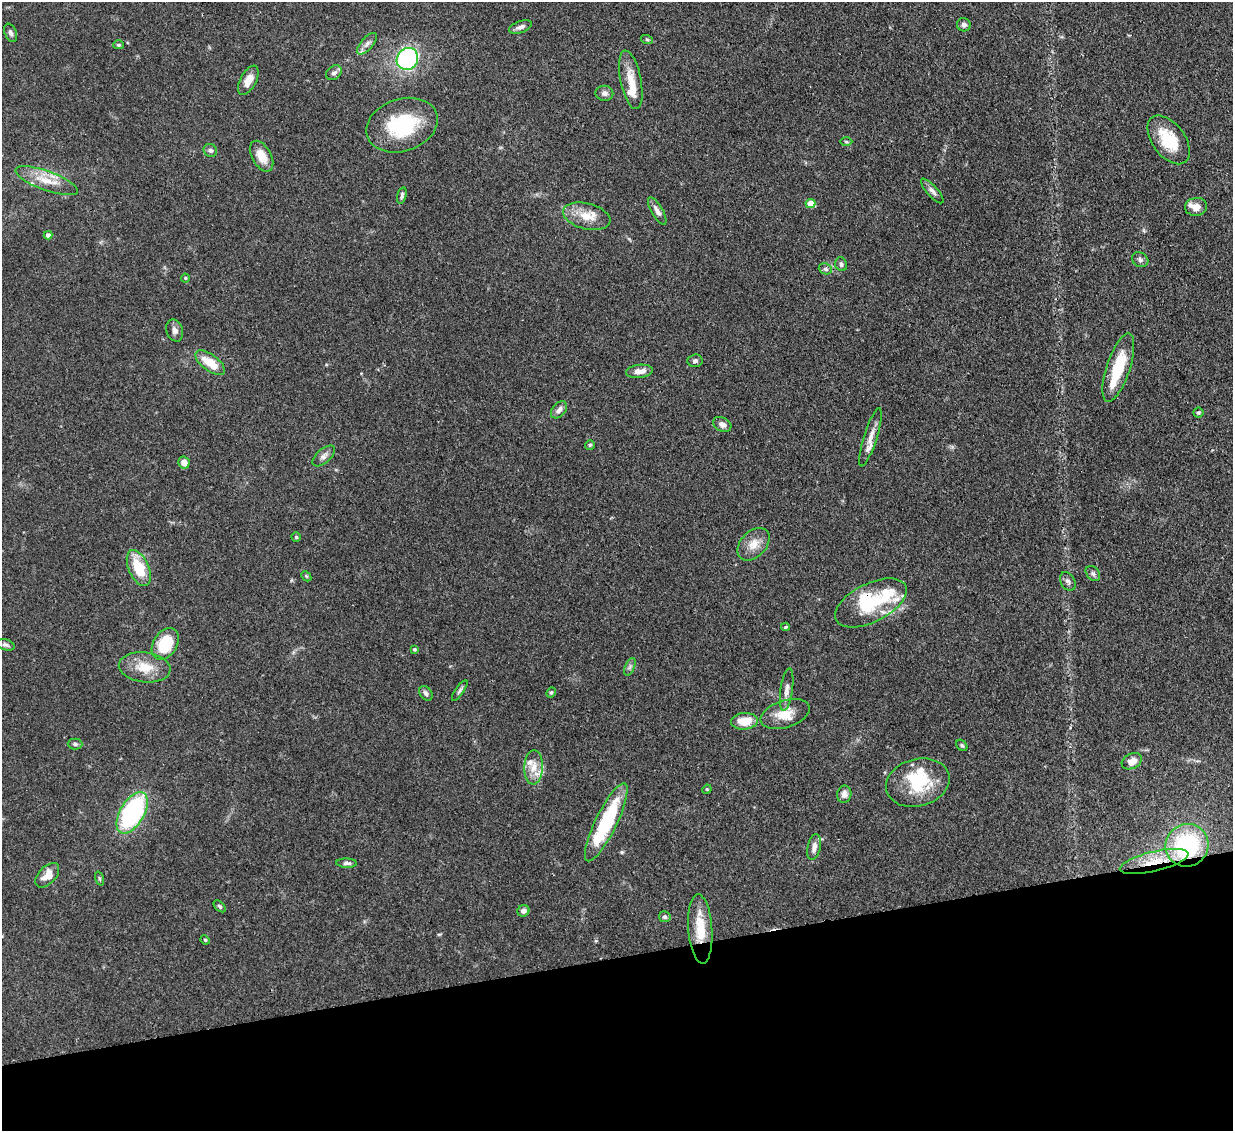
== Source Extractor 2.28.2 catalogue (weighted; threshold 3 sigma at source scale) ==
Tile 14 of 4 x 4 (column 2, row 4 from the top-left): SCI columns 1309-2539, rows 218-1346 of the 5079 x 5065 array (HDU 1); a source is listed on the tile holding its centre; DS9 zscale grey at full resolution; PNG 1235 x 1133 px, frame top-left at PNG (2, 2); each listed source drawn as its Kron ellipse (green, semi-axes under 4 px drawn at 4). Shown black and unused: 15% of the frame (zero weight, under 3 of 4 exposures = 9% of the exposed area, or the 3 px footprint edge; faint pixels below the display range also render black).
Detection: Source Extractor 2.28.2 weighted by HDU 2 'WHT'; one run over the whole footprint, this tile lists its part. Background 0.125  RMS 0.0049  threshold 0.0222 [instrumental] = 3 sigma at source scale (4.5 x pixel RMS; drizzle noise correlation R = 1.50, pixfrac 1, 0.05/0.05 arcsec/px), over >= 5 px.
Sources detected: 91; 2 inside a brighter object's white glare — neither listed nor drawn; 10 inside a brighter listed object's ellipse — not listed separately; the other 79 listed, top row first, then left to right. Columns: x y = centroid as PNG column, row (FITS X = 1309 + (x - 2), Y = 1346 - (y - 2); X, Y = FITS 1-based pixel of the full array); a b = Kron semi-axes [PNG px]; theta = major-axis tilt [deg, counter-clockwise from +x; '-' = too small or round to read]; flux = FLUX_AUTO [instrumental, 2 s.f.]
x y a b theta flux
964 25 7 6 - 1.5
520 27 12 6 19 2.2
11 33 9 6 -68 1.4
647 40 6 4 -19 0.63
367 44 13 6 49 2.6
119 45 5 4 - 0.76
407 59 11 10 - 67
334 73 8 6 38 1.8
248 80 16 8 62 5.2
631 80 30 10 -78 8.5
604 93 9 7 -1 1.9
402 125 36 26 18 36
1169 140 28 16 -53 18
846 142 6 4 -1 0.61
210 150 7 6 - 1.2
261 156 17 9 -60 7.2
47 181 33 9 -20 9.9
932 191 16 5 -48 2.2
402 195 8 4 76 1.2
810 204 5 4 - 10
1196 207 11 9 8 4
657 211 15 5 -59 2.5
587 216 24 13 -14 9.5
48 235 4 4 - 2.1
1140 260 8 7 - 1.6
841 264 7 6 - 1.3
825 269 7 5 -20 1.1
185 278 4 4 - 0.52
175 330 11 8 -72 2.4
695 361 7 6 - 1.3
210 363 17 8 -37 10
1118 368 35 11 72 20
639 371 13 6 6 3.9
559 410 10 6 49 2.4
1198 412 5 5 - 0.71
722 424 10 6 -27 2.6
870 437 30 6 73 5.3
590 445 5 5 - 0.84
324 456 14 7 41 2.3
184 462 6 5 - 4
296 537 4 4 - 0.64
753 544 19 12 46 6.3
139 568 19 10 -66 16
1093 573 8 6 -49 1.3
306 576 6 4 -46 0.63
1068 581 10 7 -60 1.6
871 603 39 19 26 27
786 627 4 3 - 0.81
165 644 17 12 58 21
5 645 9 5 -16 1.2
414 649 4 3 - 0.77
145 667 26 15 -7 11
630 667 9 4 67 1.3
460 690 12 3 55 1.1
787 690 21 6 82 3.4
551 692 5 3 - 0.71
426 693 8 5 -49 1.6
785 714 25 13 17 9.4
744 721 13 8 4 8.9
75 744 7 5 -1 1.1
962 745 6 4 -47 0.84
1132 761 11 7 28 4.4
534 767 17 9 87 5.7
918 783 32 23 16 24
707 789 5 4 - 0.46
844 794 9 7 78 2.4
132 813 23 12 59 76
606 822 43 10 64 42
1187 845 22 21 - 52
814 847 13 6 78 3.1
1154 861 35 10 13 14
347 863 10 4 -3 1.5
47 875 15 8 47 5.6
99 879 7 3 -71 0.69
220 906 7 4 -45 0.81
523 911 6 5 - 2.1
665 917 6 5 - 1.2
700 929 35 12 -86 14
205 940 5 4 - 0.57
Overlapping masked pixels (flux is a lower limit): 4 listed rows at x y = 871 603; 1187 845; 1154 861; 700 929